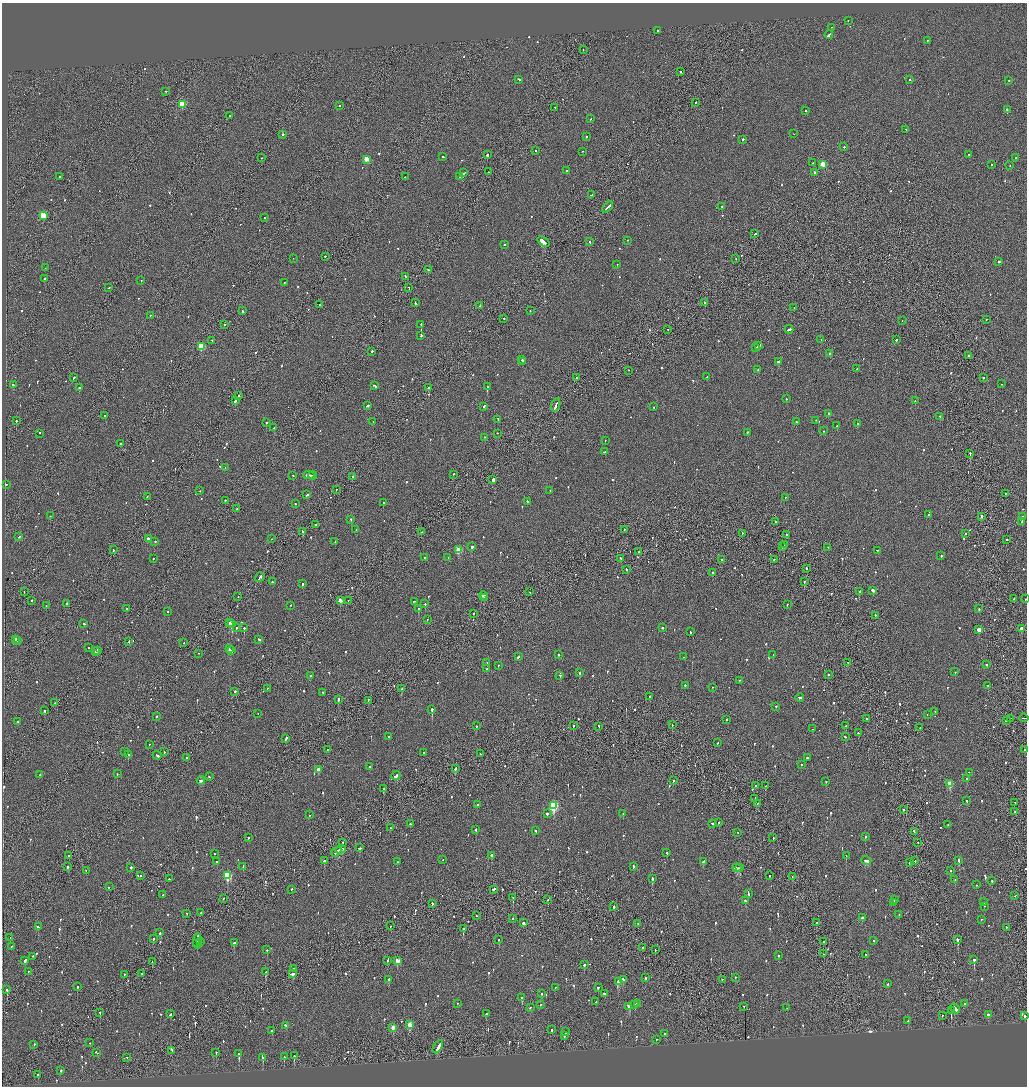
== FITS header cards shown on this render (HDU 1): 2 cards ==
NAXIS1  =                 2050
NAXIS2  =                 2168

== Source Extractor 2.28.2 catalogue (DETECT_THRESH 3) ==
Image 2050 x 2168 px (HDU 1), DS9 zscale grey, zoomed out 1/2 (1 PNG px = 2 x 2 image px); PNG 1029 x 1088 px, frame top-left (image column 2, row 2168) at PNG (2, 3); each listed source drawn as its Kron ellipse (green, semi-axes under 4 px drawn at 4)
Background -0.117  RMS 0.1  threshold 0.313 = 3 sigma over >= 5 px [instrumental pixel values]
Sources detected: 1000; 46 cannot appear on this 1/2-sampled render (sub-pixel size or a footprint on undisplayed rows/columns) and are neither listed nor drawn; of the other 954, the 500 brightest by FLUX_AUTO listed and drawn (454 fainter detections omitted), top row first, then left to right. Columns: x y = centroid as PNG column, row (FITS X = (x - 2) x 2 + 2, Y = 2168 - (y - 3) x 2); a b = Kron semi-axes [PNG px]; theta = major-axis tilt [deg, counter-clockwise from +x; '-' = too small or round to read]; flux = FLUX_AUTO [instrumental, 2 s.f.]
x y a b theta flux
848 21 2 2 - 67
831 28 2 1 - 83
657 31 2 2 - 83
829 35 4 2 - 470
927 41 2 2 - 89
583 50 2 1 - 69
680 72 2 2 - 76
519 80 4 2 - 200
910 80 2 2 - 75
1009 81 2 2 - 66
166 92 2 2 - 81
695 103 2 1 - 110
182 105 3 3 - 840
339 106 2 2 - 93
555 108 2 1 - 98
1007 110 3 2 - 180
806 111 2 2 - 110
230 116 2 2 - 110
591 119 2 2 - 140
906 130 3 2 - 130
794 134 2 1 - 110
283 135 2 2 - 270
586 137 2 2 - 91
743 140 2 2 - 630
844 147 2 2 - 83
535 151 2 2 - 75
582 152 2 1 - 290
487 155 2 2 - 500
969 155 2 2 - 200
443 157 2 2 - 180
261 158 2 1 - 150
1016 158 2 2 - 130
366 160 3 2 - 410
812 163 2 2 - 94
823 165 3 3 - 610
991 165 2 2 - 220
1010 166 2 1 - 67
567 171 2 2 - 78
489 172 2 2 - 100
464 173 3 1 - 230
814 173 2 2 - 210
59 177 2 2 - 90
405 177 2 1 - 110
460 177 2 2 - 93
591 195 3 2 - 290
722 207 2 2 - 110
607 208 6 2 42 430
43 216 3 3 - 910
264 218 2 1 - 66
754 234 3 2 - 230
627 241 2 2 - 66
543 242 7 2 -37 4600
590 242 2 2 - 140
505 245 2 1 - 110
325 257 2 2 - 130
293 259 2 2 - 70
736 259 2 1 - 68
999 262 2 2 - 1100
617 265 2 2 - 71
45 268 2 1 - 75
428 270 2 1 - 75
405 277 2 1 - 260
45 279 2 2 - 230
141 281 2 2 - 89
284 283 2 1 - 67
109 288 2 2 - 150
409 288 2 1 - 420
415 303 3 2 - 140
705 303 2 2 - 83
319 305 2 1 - 84
480 306 2 2 - 120
794 308 2 1 - 180
242 311 2 2 - 170
530 311 2 2 - 94
150 316 2 1 - 85
504 319 2 2 - 140
986 320 2 1 - 99
902 321 2 1 - 83
224 325 2 2 - 100
421 325 2 2 - 150
668 330 2 1 - 88
789 330 4 2 - 270
421 336 3 2 - 130
821 340 2 1 - 66
896 340 2 2 - 260
212 341 2 1 - 440
758 346 4 2 - 390
201 347 3 3 - 910
756 348 2 2 - 230
372 352 2 2 - 180
830 354 2 2 - 80
968 356 2 2 - 340
522 360 2 2 - 540
523 362 2 2 - 230
778 362 3 2 - 370
857 369 2 2 - 110
758 370 2 2 - 130
628 371 2 1 - 220
707 377 3 2 - 74
74 378 3 2 - 120
576 378 2 2 - 170
983 378 2 1 - 320
1002 384 2 1 - 74
13 385 3 2 - 210
375 386 4 2 - 200
488 387 2 2 - 140
79 388 2 2 - 330
428 388 2 1 - 1000
239 396 2 2 - 200
787 399 2 2 - 89
235 401 2 2 - 480
915 401 2 2 - 120
556 405 7 1 71 600
367 406 4 2 - 230
484 407 2 2 - 190
654 407 2 2 - 72
828 414 2 2 - 140
105 416 2 2 - 87
940 417 2 1 - 150
498 420 3 2 - 160
16 421 2 2 - 210
816 421 2 2 - 74
373 422 2 2 - 74
797 422 2 2 - 110
266 423 2 2 - 110
858 424 2 2 - 93
837 426 2 2 - 70
274 428 3 2 - 430
824 431 2 2 - 70
747 433 2 2 - 87
39 434 2 2 - 93
498 434 2 2 - 71
485 438 2 1 - 100
605 441 2 1 - 70
120 444 2 2 - 110
604 452 3 2 - 260
970 454 2 1 - 310
225 468 2 2 - 98
453 474 2 2 - 110
309 475 6 2 3 440
293 476 2 2 - 97
313 476 4 2 - 340
352 477 2 2 - 110
493 480 3 2 - 640
6 485 2 2 - 73
336 490 2 1 - 98
200 491 2 2 - 75
550 491 2 2 - 79
1005 494 2 2 - 67
307 495 2 2 - 330
147 497 2 1 - 110
785 498 2 2 - 72
225 501 2 2 - 140
527 502 2 2 - 110
383 503 2 2 - 190
295 504 2 2 - 66
236 509 2 1 - 130
929 515 2 2 - 360
50 516 2 2 - 180
981 517 2 2 - 510
1023 517 2 2 - 74
351 520 2 2 - 260
775 522 2 2 - 91
1022 522 2 2 - 200
315 525 2 2 - 100
356 530 2 2 - 87
624 530 2 2 - 98
302 532 3 2 - 240
421 532 2 2 - 67
742 534 2 1 - 110
965 534 2 2 - 67
787 535 2 2 - 86
19 537 2 2 - 65
148 539 2 2 - 120
271 539 2 1 - 72
1006 540 2 2 - 100
155 542 2 1 - 120
335 542 2 2 - 95
784 545 2 1 - 98
472 547 3 2 - 230
783 547 2 2 - 250
828 548 2 2 - 69
113 550 2 1 - 120
459 550 3 3 - 560
877 551 2 1 - 220
638 552 2 1 - 65
941 556 2 2 - 120
425 558 2 2 - 68
448 558 2 2 - 120
153 559 2 2 - 94
620 559 2 2 - 120
721 560 2 2 - 270
774 560 2 2 - 140
806 569 2 1 - 610
626 570 2 2 - 180
712 573 2 2 - 320
260 578 5 2 - 350
272 582 2 2 - 100
804 582 2 2 - 780
303 584 2 2 - 310
873 590 3 2 - 180
24 592 2 1 - 65
530 592 2 1 - 78
859 592 2 2 - 200
483 596 4 2 - 360
238 597 2 1 - 72
484 598 2 2 - 230
1014 599 2 1 - 86
1026 599 2 1 - 69
32 601 2 2 - 130
340 601 3 2 - 200
348 601 2 1 - 83
415 602 3 1 - 180
67 604 2 1 - 650
425 604 2 2 - 160
787 605 2 2 - 98
46 606 2 2 - 84
290 606 2 2 - 110
126 609 2 2 - 200
418 609 2 2 - 470
979 609 2 1 - 160
167 612 2 2 - 68
473 614 2 1 - 65
875 616 2 2 - 210
427 620 2 2 - 72
229 623 2 2 - 1100
84 624 3 2 - 180
232 624 2 2 - 880
236 628 2 2 - 130
244 628 2 1 - 530
662 628 2 2 - 99
1021 629 3 2 - 430
979 630 3 2 - 31000
690 632 2 2 - 81
16 640 2 2 - 130
259 640 3 2 - 220
17 641 2 1 - 110
129 642 2 2 - 84
184 643 2 1 - 75
89 648 2 2 - 67
229 649 4 2 - 260
98 651 4 2 - 310
232 651 2 2 - 160
96 652 3 2 - 270
199 654 2 2 - 79
558 655 2 2 - 120
773 655 2 2 - 100
518 657 2 2 - 210
684 657 2 2 - 220
487 663 2 2 - 70
848 663 2 2 - 88
986 665 2 2 - 120
498 666 2 2 - 70
487 669 2 2 - 100
955 672 2 2 - 69
580 673 2 2 - 440
829 675 2 2 - 220
310 676 2 2 - 81
560 676 2 2 - 160
739 681 2 2 - 71
685 686 2 2 - 210
988 686 2 2 - 97
712 688 2 2 - 250
267 689 2 1 - 120
401 689 2 2 - 360
235 692 2 2 - 340
323 693 2 2 - 100
650 697 2 2 - 600
800 698 4 2 - 370
338 700 4 2 - 200
368 701 3 2 - 190
55 703 2 1 - 76
776 707 2 2 - 74
432 710 2 2 - 1200
44 711 2 2 - 140
935 712 2 2 - 79
258 714 2 1 - 170
927 715 2 1 - 110
156 717 2 2 - 100
1024 718 5 1 - 300
866 719 2 2 - 75
1011 719 2 1 - 120
727 720 2 2 - 80
1006 721 2 2 - 91
18 722 2 2 - 180
672 725 2 1 - 120
476 726 2 2 - 92
573 726 2 2 - 190
845 726 2 2 - 140
598 727 3 2 - 140
920 728 2 1 - 69
813 729 2 2 - 66
859 733 2 2 - 150
389 737 2 2 - 79
845 737 3 2 - 100
286 739 3 2 - 140
717 743 2 2 - 100
149 745 2 2 - 96
327 750 2 2 - 69
1024 750 2 2 - 170
125 752 2 2 - 77
164 752 2 2 - 82
424 753 2 2 - 65
480 754 2 2 - 68
128 755 2 2 - 310
157 756 4 2 - 310
187 758 2 2 - 72
807 758 2 2 - 130
801 765 2 2 - 93
370 767 2 2 - 180
455 769 3 2 - 130
318 770 3 2 - 190
969 773 2 1 - 70
117 774 2 2 - 76
40 775 2 2 - 100
396 776 4 2 - 280
209 777 2 2 - 72
967 779 2 2 - 69
201 781 4 2 - 270
673 781 2 1 - 75
826 782 2 2 - 98
950 784 3 3 - 530
755 786 2 2 - 360
765 786 2 2 - 98
384 789 2 2 - 150
755 799 4 1 - 290
967 801 2 2 - 120
1015 803 2 2 - 85
757 804 2 2 - 110
477 805 2 2 - 140
553 806 4 3 - 1700
903 810 2 1 - 120
1015 812 2 1 - 90
547 814 2 2 - 350
623 814 2 2 - 71
309 815 2 2 - 140
719 823 2 2 - 240
410 824 2 2 - 120
713 824 4 2 - 270
948 825 2 2 - 110
390 828 2 1 - 83
476 830 2 2 - 190
535 831 2 2 - 160
914 832 3 1 - 240
738 833 2 2 - 180
866 837 2 2 - 290
248 838 2 2 - 89
773 838 2 2 - 94
343 843 2 2 - 120
918 843 2 2 - 110
359 848 3 2 - 170
340 850 5 2 - 460
336 852 5 2 - 400
667 853 2 2 - 96
214 854 2 2 - 68
69 856 2 1 - 200
491 856 2 2 - 660
846 856 2 2 - 380
443 860 2 2 - 76
324 861 2 2 - 170
866 861 5 2 - 350
915 861 2 2 - 71
959 861 2 2 - 250
217 862 2 2 - 110
397 862 2 2 - 65
703 862 3 2 - 160
909 863 2 2 - 110
68 867 2 2 - 110
243 867 3 2 - 130
633 867 2 2 - 190
131 868 2 2 - 250
737 868 4 2 - 400
739 868 3 2 - 250
86 871 2 2 - 99
951 871 2 2 - 200
140 876 2 2 - 89
227 876 4 3 - 1200
769 876 2 2 - 230
792 877 2 1 - 85
169 879 2 2 - 96
652 879 2 2 - 800
955 880 2 2 - 88
992 881 2 2 - 120
976 885 2 2 - 71
109 887 2 1 - 140
291 890 2 2 - 72
494 890 3 2 - 410
748 894 2 2 - 97
163 895 2 2 - 260
1015 896 2 2 - 110
513 898 2 1 - 290
224 899 2 1 - 230
548 900 2 2 - 110
894 900 3 2 - 180
745 901 3 2 - 230
984 902 3 2 - 200
894 903 2 2 - 80
432 904 3 2 - 180
614 907 2 2 - 530
985 907 2 2 - 67
200 913 2 2 - 160
187 914 2 1 - 230
899 915 2 2 - 370
476 916 2 1 - 91
862 918 3 2 - 94
513 919 2 2 - 86
981 920 2 2 - 73
523 923 3 2 - 2800
816 923 2 2 - 94
638 924 2 2 - 95
390 926 2 2 - 67
38 927 3 2 - 160
1006 928 2 2 - 130
463 929 2 2 - 220
160 933 2 2 - 110
10 938 2 1 - 72
153 939 3 2 - 140
499 940 2 2 - 90
958 940 3 2 - 560
874 941 2 1 - 76
198 942 8 2 89 1300
200 942 2 2 - 100
823 942 2 1 - 150
234 943 3 2 - 210
197 944 2 2 - 280
11 947 2 2 - 81
643 948 2 1 - 110
267 950 2 2 - 130
655 950 2 1 - 80
824 954 2 2 - 95
866 955 2 2 - 91
778 956 2 2 - 150
32 957 2 2 - 110
974 960 3 2 - 1400
25 961 3 2 - 650
388 961 2 2 - 110
397 961 3 3 - 310
152 962 2 1 - 77
584 965 3 2 - 190
293 969 2 2 - 85
28 972 2 1 - 74
266 972 3 2 - 250
142 974 2 2 - 200
292 974 3 2 - 560
124 975 2 2 - 110
645 978 2 2 - 110
735 978 2 2 - 65
389 980 2 2 - 190
623 980 4 2 - 220
722 980 2 1 - 86
618 982 3 2 - 790
888 984 2 2 - 110
77 987 2 2 - 250
555 988 2 2 - 67
598 988 2 2 - 160
7 990 3 2 - 350
542 994 2 2 - 90
604 994 3 2 - 160
522 998 2 2 - 250
596 1002 2 2 - 130
457 1004 2 2 - 68
637 1004 3 2 - 140
965 1004 2 2 - 260
541 1005 2 2 - 260
635 1005 2 2 - 130
629 1007 4 2 - 280
744 1007 2 2 - 95
530 1008 2 2 - 120
787 1008 2 1 - 93
955 1009 5 2 - 1400
951 1011 3 2 - 630
100 1013 2 1 - 110
170 1014 4 2 - 170
486 1014 2 2 - 200
988 1015 3 2 - 72
942 1016 2 2 - 85
1025 1016 2 2 - 430
908 1021 2 2 - 160
410 1025 3 3 - 390
286 1026 3 2 - 410
393 1028 3 2 - 300
552 1030 2 2 - 100
272 1031 2 2 - 99
566 1032 2 2 - 84
665 1034 2 2 - 98
564 1036 2 2 - 130
656 1040 2 2 - 80
90 1043 2 2 - 100
34 1045 2 2 - 90
438 1047 7 2 59 740
172 1051 3 1 - 400
96 1053 3 2 - 67
216 1053 2 2 - 110
239 1054 3 2 - 1600
294 1056 2 2 - 220
284 1057 2 2 - 97
127 1058 2 2 - 110
263 1058 3 2 - 150
61 1071 2 2 - 82
38 1075 2 2 - 560
At the frame edge (FLAGS 8, measured only in part): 4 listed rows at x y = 1026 599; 1024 718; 1024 750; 1025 1016
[454 fainter detections neither listed nor drawn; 46 sub-pixel or undisplayed-footprint detections neither listed nor drawn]